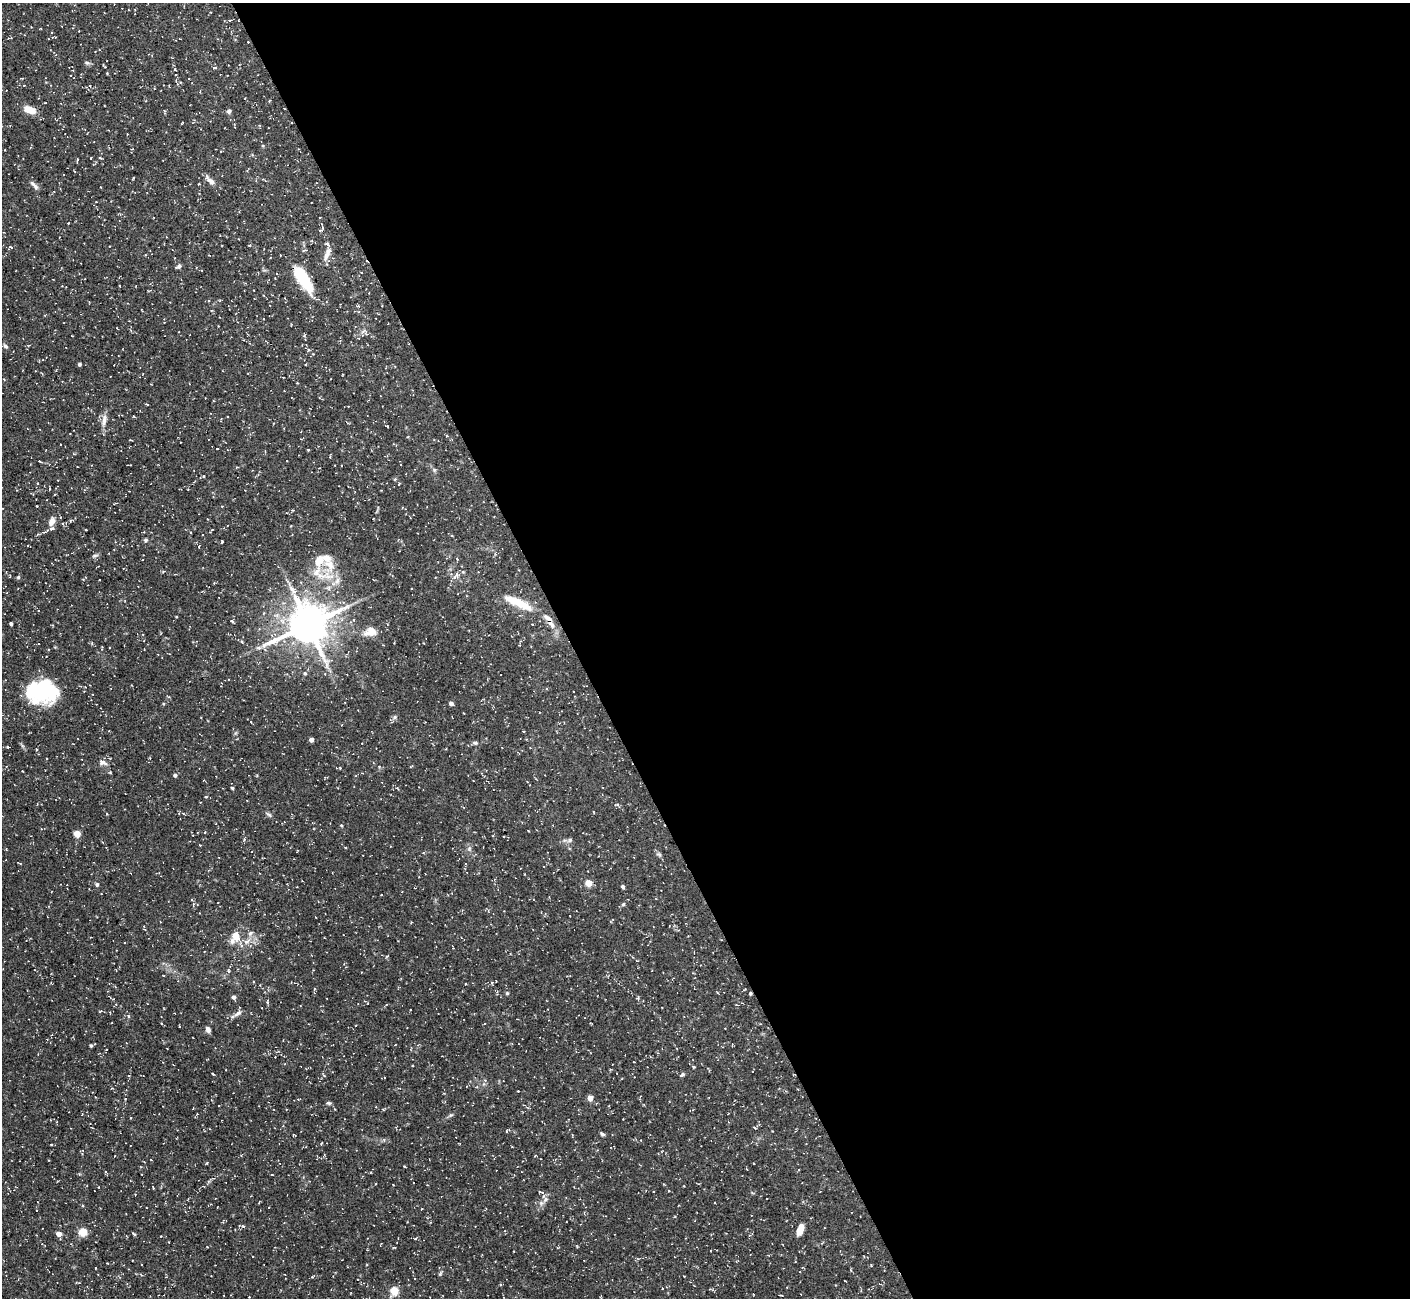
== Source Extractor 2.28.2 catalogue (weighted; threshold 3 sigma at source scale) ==
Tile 8 of 4 x 4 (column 4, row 2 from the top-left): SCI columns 4223-5630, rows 2747-4042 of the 5631 x 5621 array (HDU 1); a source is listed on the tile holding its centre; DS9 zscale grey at full resolution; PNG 1412 x 1300 px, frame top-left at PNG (2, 3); no overlay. Shown black and unused: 59% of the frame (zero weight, under 3 of 5 exposures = <1% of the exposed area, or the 3 px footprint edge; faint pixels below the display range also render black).
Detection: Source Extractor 2.28.2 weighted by HDU 2 'WHT'; one run over the whole footprint, this tile lists its part. Background 0.127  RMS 0.0049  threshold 0.022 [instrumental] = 3 sigma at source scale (4.5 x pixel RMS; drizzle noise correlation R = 1.50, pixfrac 1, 0.05/0.05 arcsec/px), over >= 5 px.
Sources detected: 153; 2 inside a brighter object's white glare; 5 cosmic-ray / hot-pixel residue — not listed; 10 inside a brighter listed object's ellipse — not listed separately; the other 136 listed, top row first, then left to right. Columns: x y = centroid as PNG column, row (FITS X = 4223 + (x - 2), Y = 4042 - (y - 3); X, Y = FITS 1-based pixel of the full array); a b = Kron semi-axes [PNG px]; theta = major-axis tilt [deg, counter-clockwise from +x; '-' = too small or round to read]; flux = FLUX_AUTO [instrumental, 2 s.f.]
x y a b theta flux
248 42 2 2 - 0.29
87 63 6 5 - 0.86
105 67 5 3 - 0.38
215 68 6 3 8 0.53
90 86 4 3 - 0.43
269 101 4 3 - 0.51
30 110 11 6 -21 7.9
229 111 4 4 - 1.7
165 112 7 3 -89 0.54
132 149 3 3 - 0.38
100 158 4 3 - 0.42
133 178 3 2 - 0.47
210 181 14 6 -43 3
198 184 3 2 - 0.36
34 185 14 4 -46 1.5
100 187 2 2 - 0.25
68 223 2 2 - 0.33
250 245 4 3 - 0.44
10 247 7 5 15 0.76
145 255 3 3 - 0.4
326 256 15 7 61 2.6
179 266 7 4 34 1.1
303 279 35 12 -58 18
5 346 7 5 -44 0.93
309 350 5 4 - 0.57
313 354 2 2 - 0.31
79 364 4 3 - 0.91
147 404 4 2 - 0.36
134 417 4 3 - 0.44
104 420 19 6 81 2.9
387 426 4 2 - 0.5
217 449 3 2 - 0.39
308 450 3 2 - 0.46
40 461 3 2 - 0.39
434 470 6 4 73 0.62
399 484 5 2 - 0.33
50 489 4 3 - 0.43
37 506 2 2 - 0.34
293 510 4 3 - 0.51
52 521 10 6 67 3
70 521 5 3 - 0.42
86 530 3 2 - 0.38
211 530 5 2 - 0.48
145 540 6 5 - 0.79
222 542 3 2 - 0.56
199 547 4 3 - 0.41
95 555 8 4 8 0.86
329 564 24 14 -78 10
457 574 8 7 - 1.9
18 577 4 4 - 0.69
518 603 42 10 -24 12
176 617 3 2 - 0.45
232 621 5 3 - 0.58
11 623 3 3 - 1
308 624 13 12 - 1300
371 631 17 11 14 5.5
242 642 5 4 - 0.67
102 647 6 2 -85 0.4
258 648 8 5 12 1.4
305 673 5 4 - 0.73
43 692 34 23 -21 27
451 703 4 4 - 1.6
395 717 7 5 38 1.1
251 722 3 3 - 0.33
311 740 4 4 - 2.2
475 743 6 5 - 0.84
103 763 12 7 -13 2
340 768 4 2 - 0.32
22 771 2 2 - 0.33
175 775 5 4 - 0.95
232 788 3 3 - 0.64
206 797 4 4 - 0.52
617 805 6 3 9 0.59
269 814 10 4 -35 0.91
341 825 4 3 - 0.4
528 831 3 2 - 0.35
77 834 4 4 - 9.4
570 840 6 5 - 0.9
200 845 3 2 - 0.3
469 848 6 5 - 0.99
659 854 9 4 -22 0.88
588 883 5 4 - 9.6
97 884 5 5 - 0.96
623 886 4 4 - 1
623 904 5 4 - 0.77
250 933 8 6 40 1.4
236 936 15 12 -84 5.5
228 971 6 4 -70 0.72
496 981 2 2 - 0.25
745 989 3 2 - 0.35
507 993 4 4 - 0.55
750 993 4 3 - 0.77
234 997 5 4 - 1.4
638 998 5 3 - 0.51
267 1002 6 3 -71 0.51
238 1013 12 6 32 1.9
128 1016 5 3 - 0.5
208 1029 7 5 -68 1.9
91 1045 4 4 - 0.73
694 1067 3 3 - 0.49
212 1074 3 2 - 0.5
323 1075 7 3 -60 0.58
682 1075 6 4 35 0.96
518 1091 2 2 - 0.32
590 1098 4 4 - 5
329 1103 6 4 -15 0.83
383 1109 5 3 - 0.47
451 1115 6 4 32 0.75
507 1131 7 3 37 0.59
602 1134 6 4 -31 0.91
294 1135 4 2 - 0.38
572 1136 5 2 - 0.41
321 1143 3 2 - 0.42
51 1145 4 2 - 0.36
114 1156 3 2 - 0.25
207 1163 4 3 - 0.38
404 1166 3 2 - 0.35
393 1185 3 2 - 0.31
684 1186 3 2 - 0.3
153 1188 5 2 - 0.36
540 1192 7 3 -21 0.66
545 1199 10 6 53 2
675 1217 3 2 - 0.37
243 1226 5 4 - 0.52
800 1229 13 6 70 4.1
83 1232 5 5 - 16
59 1234 4 4 - 3.4
133 1234 5 2 - 0.61
415 1239 4 4 - 0.55
394 1247 5 3 - 0.41
107 1263 3 2 - 0.35
871 1265 3 3 - 0.41
440 1274 8 3 58 0.63
313 1277 6 3 38 0.57
394 1291 5 5 - 20
249 1297 2 2 - 0.37
Overlapping masked pixels (flux is a lower limit): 2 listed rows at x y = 303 279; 750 993